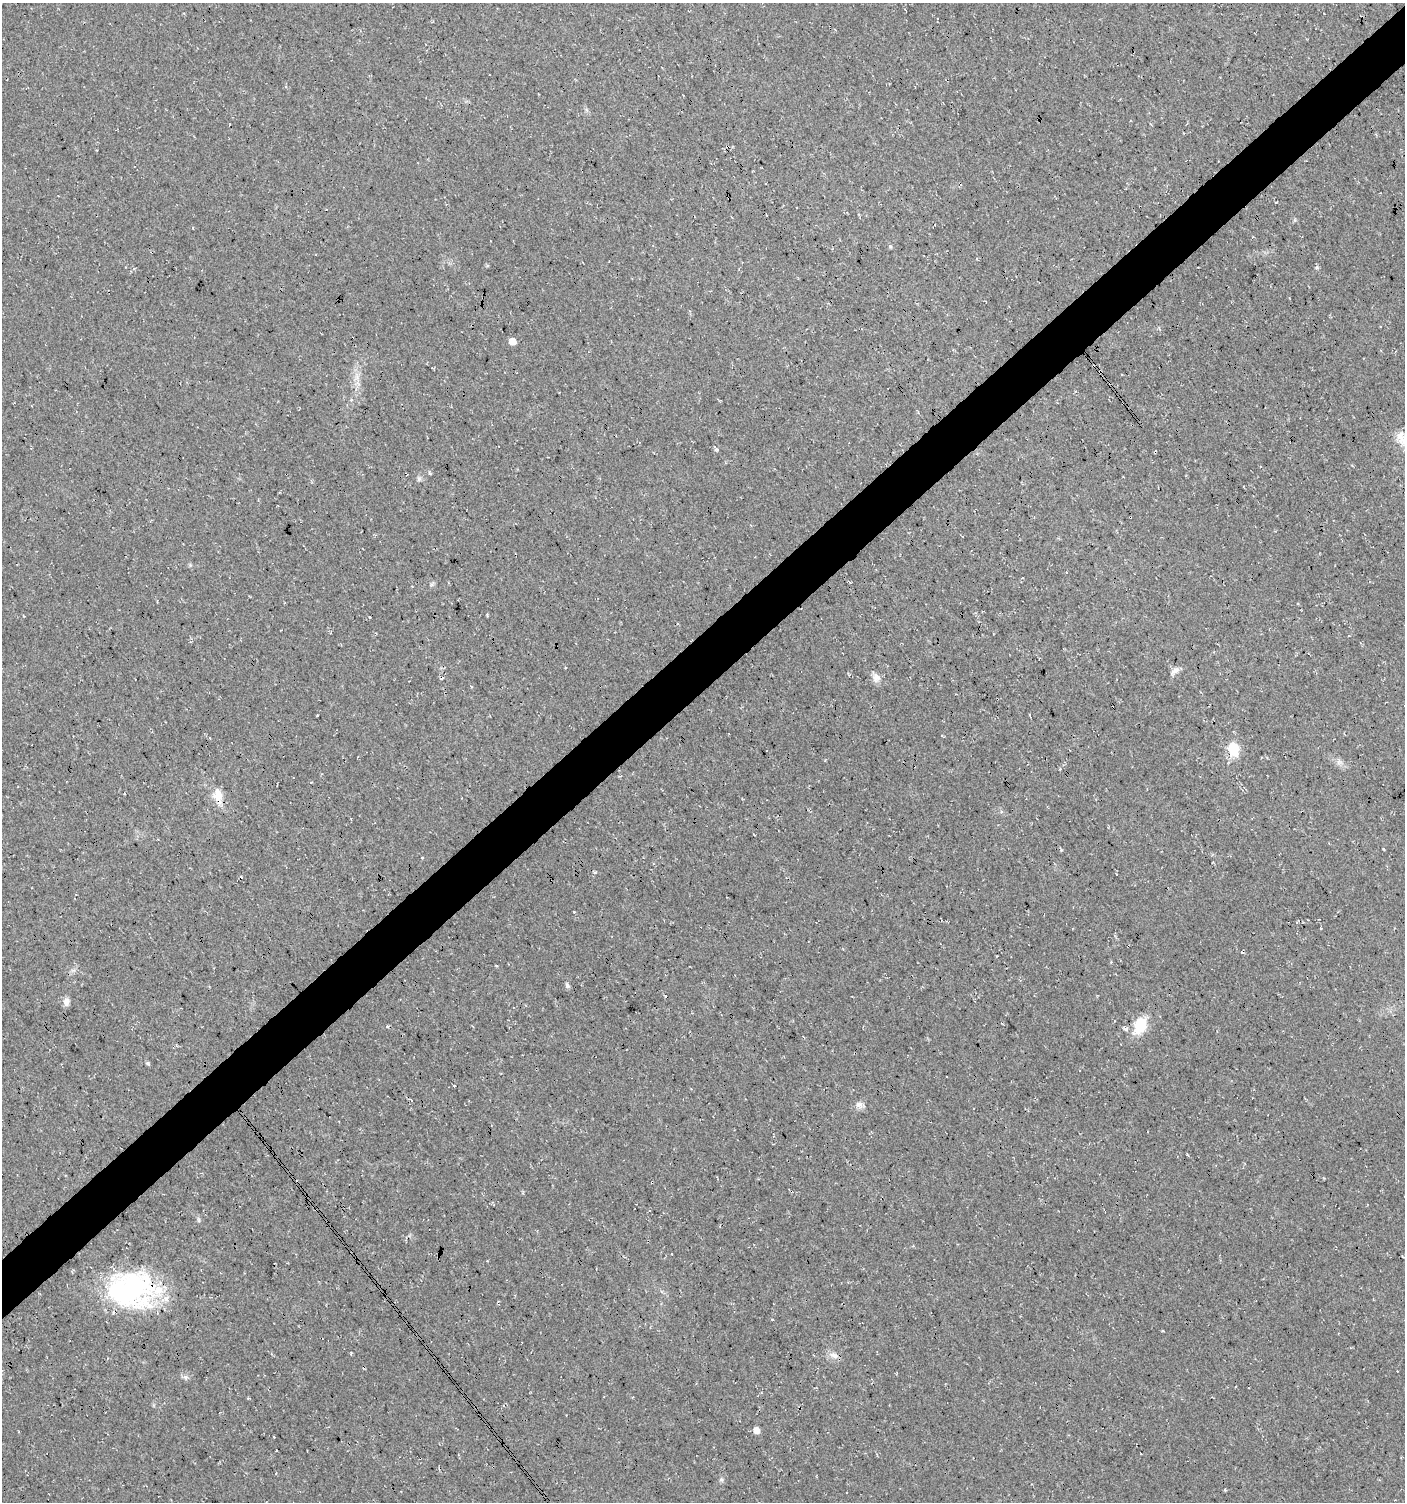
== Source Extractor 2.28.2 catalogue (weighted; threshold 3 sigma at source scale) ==
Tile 10 of 4 x 4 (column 2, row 3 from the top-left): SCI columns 1549-2951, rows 1509-3008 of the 5964 x 6007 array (HDU 1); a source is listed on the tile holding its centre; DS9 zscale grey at full resolution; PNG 1407 x 1504 px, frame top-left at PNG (2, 3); no overlay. Shown black and unused: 4% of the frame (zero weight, under 3 of 4 exposures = <1% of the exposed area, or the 3 px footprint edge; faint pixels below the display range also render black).
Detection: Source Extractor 2.28.2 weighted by HDU 2 'WHT'; one run over the whole footprint, this tile lists its part. Background 0.018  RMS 0.0064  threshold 0.0288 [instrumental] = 3 sigma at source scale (4.5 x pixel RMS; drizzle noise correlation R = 1.50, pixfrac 1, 0.0396/0.0396 arcsec/px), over >= 5 px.
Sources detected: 32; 3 cosmic-ray / hot-pixel residue — not listed; the other 29 listed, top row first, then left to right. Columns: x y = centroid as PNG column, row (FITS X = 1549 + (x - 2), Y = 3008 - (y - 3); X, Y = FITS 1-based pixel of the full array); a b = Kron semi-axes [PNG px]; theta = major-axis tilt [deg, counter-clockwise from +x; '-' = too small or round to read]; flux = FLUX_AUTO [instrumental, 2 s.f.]
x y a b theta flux
1276 202 3 2 - 0.58
512 341 6 6 - 5.6
1100 372 3 3 - 0.72
1402 438 23 13 -74 9.5
717 449 6 4 -35 1.2
419 479 7 4 90 1.2
1066 572 3 3 - 0.59
1175 671 14 6 38 2.8
876 677 12 10 -78 3.9
442 678 6 2 33 0.78
1233 749 13 10 -78 18
1339 762 7 6 - 2
218 795 23 12 -78 9
574 912 3 3 - 0.48
1321 928 2 2 - 0.61
567 986 7 6 - 1.4
66 1002 11 7 80 3
1140 1025 12 9 64 26
1126 1029 6 5 - 1.6
148 1063 6 4 -22 0.84
454 1085 3 2 - 0.54
859 1104 10 6 -6 2.6
129 1289 56 36 10 110
834 1355 13 7 -22 3.7
186 1377 7 6 - 1.8
248 1398 4 3 - 0.53
757 1430 6 5 - 5.3
274 1437 2 2 - 0.58
721 1479 6 5 - 1.1
Overlapping masked pixels (flux is a lower limit): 3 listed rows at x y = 1100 372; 218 795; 129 1289
Isophote crosses this tile's border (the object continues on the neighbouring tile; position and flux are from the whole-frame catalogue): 1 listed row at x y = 1402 438
Unlisted compact peaks at least as high as the median listed source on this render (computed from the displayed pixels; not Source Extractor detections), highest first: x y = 1317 267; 890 246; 487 615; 1383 849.